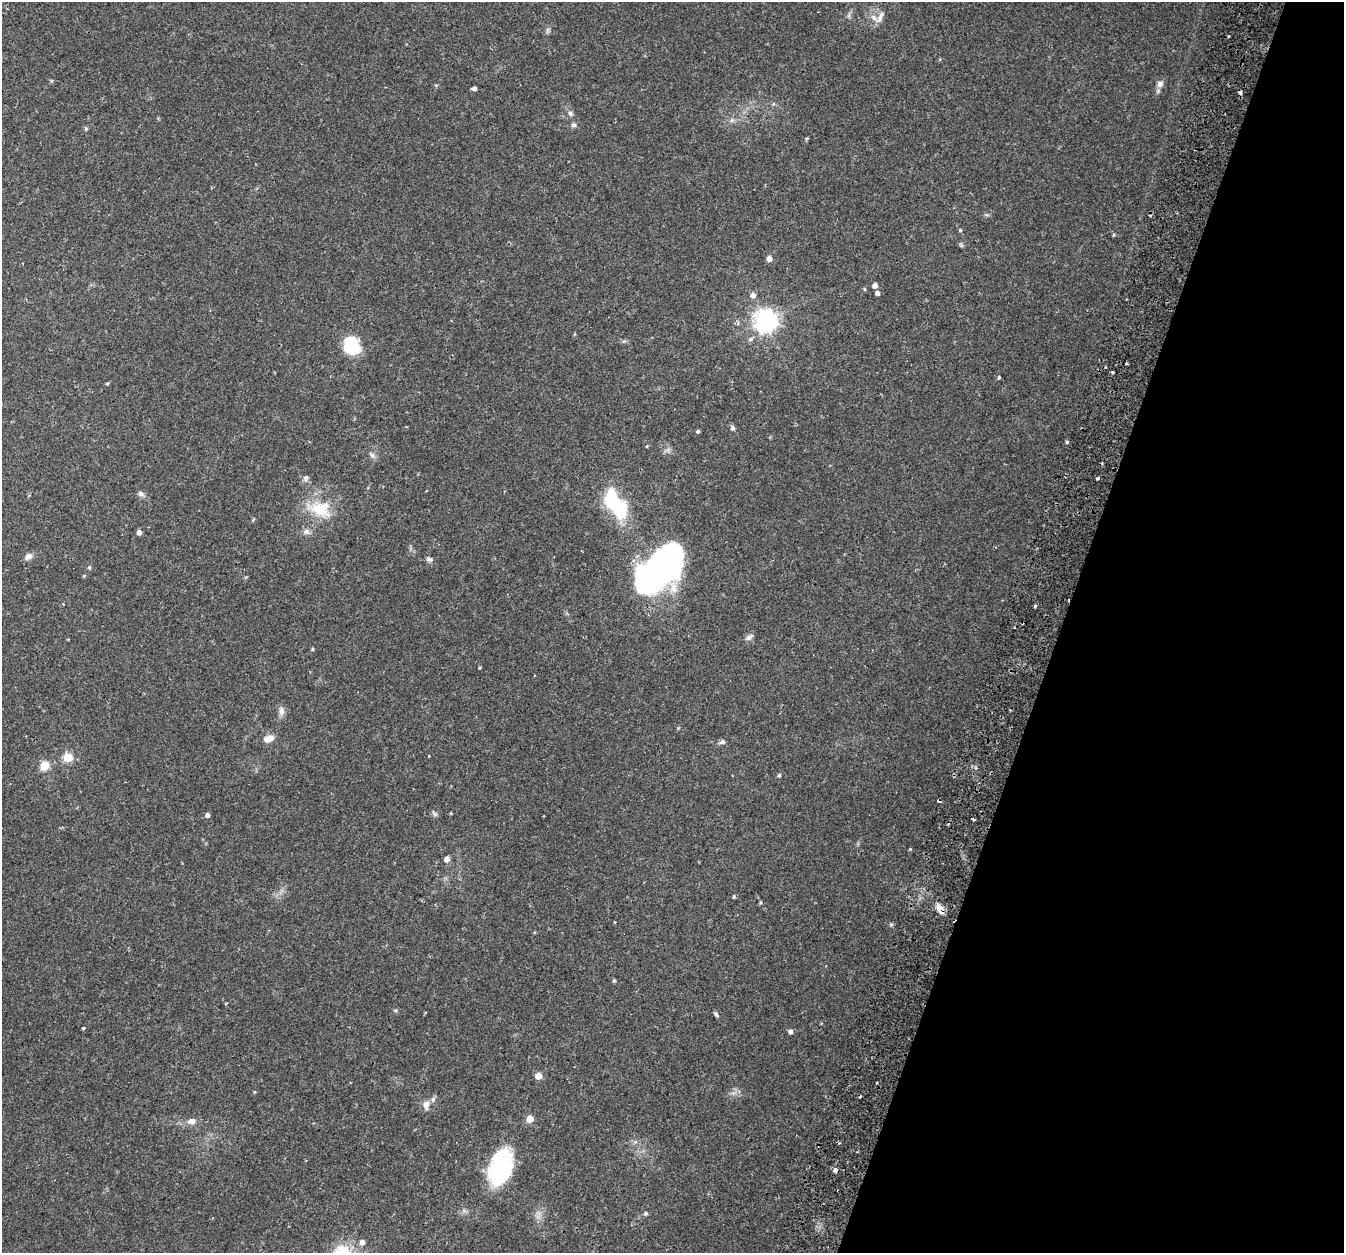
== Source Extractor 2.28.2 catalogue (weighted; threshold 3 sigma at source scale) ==
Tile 8 of 4 x 4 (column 4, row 2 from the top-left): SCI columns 4096-5437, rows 2798-4048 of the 5514 x 5654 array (HDU 1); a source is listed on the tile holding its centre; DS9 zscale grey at full resolution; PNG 1346 x 1255 px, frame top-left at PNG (2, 2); no overlay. Shown black and unused: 21% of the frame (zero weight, under 2 of 3 exposures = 5% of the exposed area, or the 3 px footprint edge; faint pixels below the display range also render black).
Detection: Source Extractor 2.28.2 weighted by HDU 2 'WHT'; one run over the whole footprint, this tile lists its part. Background 0.0481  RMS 0.0041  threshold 0.0184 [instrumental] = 3 sigma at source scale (4.5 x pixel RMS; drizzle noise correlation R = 1.50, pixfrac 1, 0.0396/0.0396 arcsec/px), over >= 5 px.
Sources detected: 83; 3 inside a brighter object's white glare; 9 cosmic-ray / hot-pixel residue — not listed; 2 inside a brighter listed object's ellipse — not listed separately; the other 69 listed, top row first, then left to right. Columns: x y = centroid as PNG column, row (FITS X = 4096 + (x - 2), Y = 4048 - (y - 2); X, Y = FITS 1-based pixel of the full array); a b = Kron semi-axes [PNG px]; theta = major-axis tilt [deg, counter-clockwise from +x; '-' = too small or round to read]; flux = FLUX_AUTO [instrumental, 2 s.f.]
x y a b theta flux
874 17 19 8 -38 3.1
1160 84 10 9 - 1.9
474 88 4 4 - 1.3
1240 92 4 3 - 2
570 113 8 6 -30 1.2
732 120 6 6 - 1
574 125 6 6 - 1
86 129 6 5 - 0.63
806 138 4 3 - 0.63
960 230 4 4 - 0.47
961 245 7 4 -45 0.64
769 258 5 5 - 2.9
875 286 5 5 - 1.8
864 289 5 3 - 0.41
877 293 4 4 - 1.3
753 295 6 6 - 2.1
765 321 8 7 - 300
750 339 7 5 5 1.1
351 346 17 16 - 18
1112 372 3 3 - 0.98
999 377 4 3 - 0.52
107 383 4 4 - 0.47
732 428 6 6 - 0.85
698 431 4 3 - 0.75
1067 442 4 4 - 0.51
646 446 4 3 - 0.59
372 455 8 6 -86 1.2
305 478 8 6 67 1.1
141 494 10 6 -29 1.2
615 504 31 15 -55 32
320 509 32 21 -17 14
139 532 4 4 - 1.9
306 532 8 8 - 1.5
28 557 10 7 31 1.9
429 559 9 6 -9 1.1
660 566 45 25 28 76
89 568 6 4 -69 0.55
84 576 4 4 - 0.37
1035 606 4 3 - 0.45
749 637 12 6 34 1.4
312 649 4 3 - 0.48
281 711 12 7 -82 2
269 739 10 7 19 4.4
722 742 8 5 20 1.1
68 757 5 5 - 18
44 766 5 5 - 18
779 775 5 4 - 0.66
434 814 8 5 -40 0.91
207 815 4 4 - 1.5
974 819 3 2 - 0.73
447 859 6 5 - 2
734 897 4 3 - 0.64
760 903 5 3 - 0.49
940 909 14 7 -60 3.6
615 922 3 3 - 0.63
891 924 7 4 1 0.56
614 981 4 4 - 0.57
226 1003 4 3 - 0.3
716 1014 7 4 -60 0.75
83 1028 3 2 - 0.51
790 1031 4 4 - 1.5
538 1076 5 5 - 5.5
426 1105 13 8 90 2.4
530 1119 5 5 - 6.7
191 1121 11 8 5 2.4
835 1170 4 4 - 5.5
501 1171 36 21 66 36
645 1213 6 5 - 0.6
362 1242 5 5 - 2.2
Overlapping masked pixels (flux is a lower limit): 3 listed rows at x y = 1240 92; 940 909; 835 1170